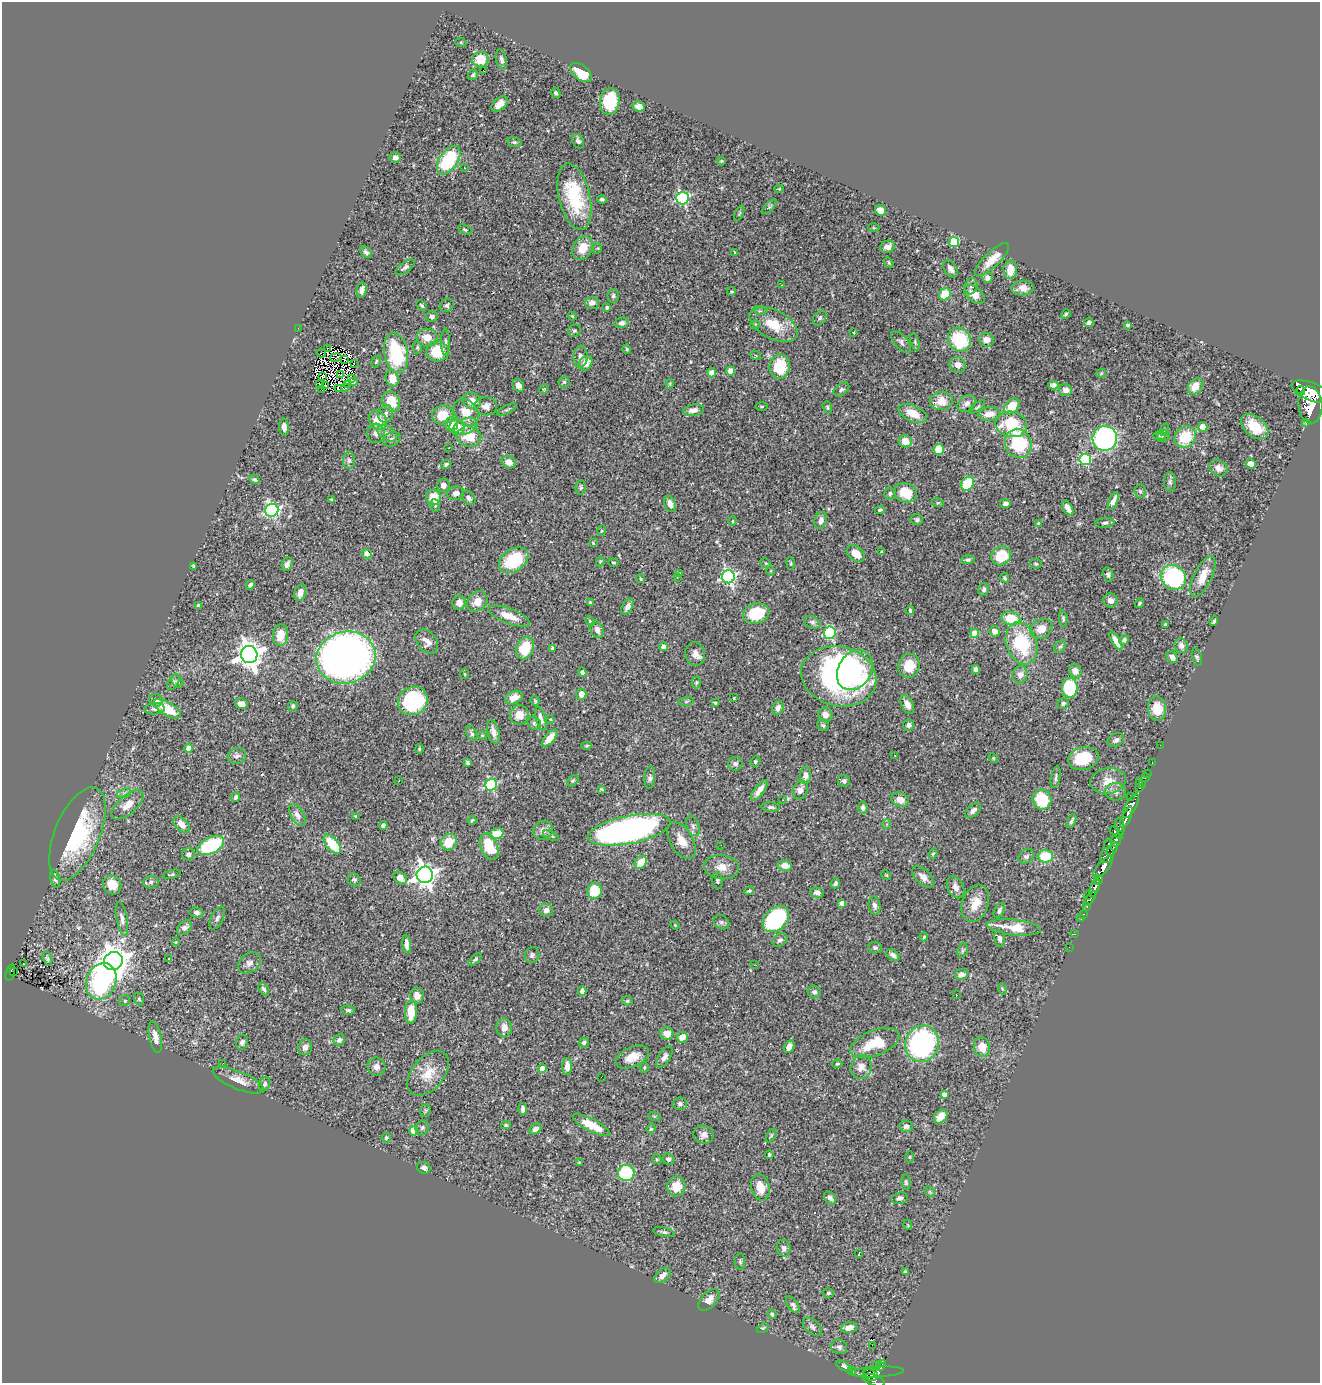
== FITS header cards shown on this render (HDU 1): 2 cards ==
NAXIS1  =                 1318
NAXIS2  =                 1381

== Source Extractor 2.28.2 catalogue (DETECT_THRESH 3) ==
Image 1318 x 1381 px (HDU 1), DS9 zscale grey, 1 PNG px = 1 image px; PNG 1322 x 1385 px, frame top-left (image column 1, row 1381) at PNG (2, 2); each listed source drawn as its Kron ellipse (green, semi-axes under 4 px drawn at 4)
Background 0.684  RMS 0.026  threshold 0.0786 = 3 sigma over >= 5 px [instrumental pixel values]
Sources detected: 520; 6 with non-positive FLUX_AUTO (blend fragments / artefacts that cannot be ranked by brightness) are neither listed nor drawn; of the other 514, the 500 brightest by FLUX_AUTO listed and drawn (14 fainter detections omitted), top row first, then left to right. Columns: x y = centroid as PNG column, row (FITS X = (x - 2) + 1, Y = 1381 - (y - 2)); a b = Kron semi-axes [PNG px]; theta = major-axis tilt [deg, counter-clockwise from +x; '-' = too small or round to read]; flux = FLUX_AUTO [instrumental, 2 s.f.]
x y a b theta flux
461 43 5 3 - 1.7
480 59 8 7 - 37
501 59 10 5 -76 5.8
483 70 3 2 - 18
581 73 12 7 -38 45
473 75 5 4 - 2.6
556 93 5 4 - 3.4
610 101 13 10 83 75
500 104 9 6 41 13
639 106 6 5 - 9.7
578 141 8 5 -59 6
514 142 7 4 -9 3.1
395 157 5 5 - 8.4
449 160 16 9 56 110
721 161 4 3 - 2
464 168 3 2 - 3.7
779 189 4 4 - 1.7
574 197 34 15 -77 120
682 198 6 6 - 250
602 199 4 3 - 3.6
769 207 9 4 45 3.7
880 210 6 5 - 14
739 213 8 4 67 2.6
874 228 5 3 - 1.4
465 230 7 4 -30 2.5
954 242 5 5 - 110
888 247 7 6 - 8.2
583 248 12 9 59 27
598 248 5 3 - 1.6
366 252 7 4 -41 4.4
735 252 4 3 - 1.7
992 260 22 7 44 25
889 263 6 3 -55 1.8
405 267 11 5 36 5.1
950 269 9 6 -55 8.4
1010 270 9 6 87 24
987 278 5 5 - 8.8
782 285 3 2 - 2
971 286 8 6 72 5.2
1023 288 11 7 2 15
362 290 7 5 77 8.7
731 291 4 3 - 2.5
945 294 6 5 - 47
974 294 12 7 -40 20
613 296 7 6 - 3.9
592 303 7 6 - 8.8
422 305 6 3 -45 2.5
447 305 7 6 - 4.5
607 307 4 4 - 4.8
760 311 6 4 -17 2.9
1066 314 5 3 - 2.6
432 316 6 5 - 4.7
572 316 4 3 - 1.6
820 318 8 6 53 4.2
622 323 7 5 12 6
1089 323 5 4 - 6
755 324 5 4 - 2
774 325 26 14 -27 51
1127 325 3 3 - 3.6
298 328 2 2 - 25
574 331 6 6 - 3.3
854 332 3 2 - 1.9
427 338 10 9 - 21
959 340 12 11 - 100
986 340 7 6 - 14
446 342 14 4 -90 4.4
901 342 13 6 -50 6.1
915 342 9 4 -73 2.8
417 347 6 4 88 2.4
328 348 3 2 - 3.3
627 349 5 4 - 2.2
437 351 11 10 - 67
321 353 5 2 - 3.2
396 353 20 12 -80 110
756 356 5 3 - 1.6
580 357 11 7 85 8.1
336 358 6 3 10 2.4
345 360 2 2 - 2.1
376 361 6 3 64 2
354 363 3 2 - 1.6
586 363 8 6 52 13
958 365 8 7 - 13
780 366 12 10 82 72
730 371 4 4 - 26
712 373 4 4 - 20
1101 373 5 4 - 1.7
340 375 3 2 - 1.8
323 376 3 2 - 1.6
392 378 9 6 -73 23
351 379 4 2 - 3.5
354 382 3 2 - 1.7
564 382 5 5 - 3
347 384 3 2 - 4.6
670 384 4 4 - 1.9
319 385 3 2 - 1.6
326 385 2 2 - 1.8
1054 385 5 4 - 5.9
518 386 7 5 -55 7.5
1195 386 9 6 53 24
346 388 3 2 - 1.5
338 389 4 2 - 2.6
544 389 5 4 - 1.9
322 390 2 2 - 1.7
841 390 9 5 38 4.2
1065 390 6 6 - 7.2
1301 390 4 3 - 320
1311 392 21 9 -21 1800
391 401 10 8 -65 45
472 401 9 8 - 18
941 401 11 9 3 25
967 403 10 7 38 9.9
1310 405 18 12 -85 2700
486 406 11 9 -7 12
762 406 6 3 1 1.7
1012 406 9 6 49 42
827 407 6 4 -71 2.9
977 407 9 3 37 2.8
507 409 11 4 28 3.5
693 410 10 5 11 10
466 412 14 11 -50 27
913 413 15 8 -24 31
386 414 9 7 74 6.9
989 414 10 7 8 20
443 415 11 9 10 40
378 420 10 8 -58 31
1306 422 3 3 - 35
451 424 7 6 - 17
1011 424 16 12 -11 93
465 426 12 7 22 12
1255 426 16 9 -40 42
284 427 8 5 -85 8.5
457 427 8 7 - 26
1203 427 5 4 - 17
1164 430 6 4 71 2.3
376 433 9 8 - 9.8
387 433 11 6 -33 9.1
1160 436 6 4 -1 2.2
1163 436 6 5 - 4.2
469 437 12 10 -10 37
1185 437 11 10 - 50
1105 438 12 12 - 340
392 439 9 6 24 6.8
905 441 6 6 - 21
1018 443 15 13 -66 110
449 447 2 2 - 1.7
938 449 5 5 - 36
1085 459 6 5 - 180
349 460 8 6 -88 4.6
509 462 7 6 - 16
446 464 5 3 - 2.7
1251 464 5 4 - 17
1218 468 10 8 -29 11
254 479 5 4 - 3.4
1170 482 9 6 -90 5
968 484 7 5 57 81
443 485 7 6 - 9.6
581 487 7 5 79 2.9
1140 491 7 5 -84 3.2
456 493 8 6 17 10
906 493 12 9 -21 41
890 494 6 6 - 3.8
433 497 8 7 - 31
468 498 8 6 -48 5.3
332 499 3 2 - 1.7
1113 501 9 4 66 12
938 503 6 4 -17 2
1005 503 5 4 - 6.4
670 504 8 5 -67 12
435 505 6 4 -75 3
1068 508 8 4 -60 9.9
272 510 6 6 - 300
880 510 5 3 - 2.7
917 519 6 5 - 3.9
821 520 9 6 70 8.6
733 521 5 3 - 1.8
1038 523 4 4 - 1.5
1105 523 9 5 6 4.5
601 531 5 3 - 1.6
593 543 3 3 - 1.7
882 552 4 3 - 2.2
367 554 5 4 - 12
856 554 10 7 -39 22
1001 556 10 9 - 48
514 560 16 11 34 86
968 560 7 4 6 3.6
600 561 5 4 - 2.3
613 563 5 3 - 2.1
766 563 5 5 - 2
791 563 6 3 -82 2
287 564 7 5 68 6.1
1036 564 6 5 - 2.3
194 566 4 3 - 2.2
770 571 5 3 - 1.9
679 574 3 3 - 2.7
1108 575 7 5 -75 4.9
1203 576 22 9 63 28
728 577 6 6 - 370
1173 577 13 11 -40 220
677 578 3 3 - 1.8
1005 578 5 4 - 2.9
640 579 4 3 - 1.7
250 585 5 3 - 4.6
984 589 6 5 - 4.9
300 592 8 5 77 12
1110 600 7 7 - 9.9
477 601 11 9 47 20
590 602 4 3 - 1.8
459 603 7 6 - 12
1139 603 5 3 - 2.7
199 606 4 4 - 5.2
628 607 8 5 62 8.2
910 610 4 3 - 2.4
756 613 13 10 14 67
509 616 22 7 -21 26
1011 618 9 6 -12 53
1063 618 8 4 -85 3.3
590 621 5 4 - 2
1214 621 5 3 - 2.5
812 622 8 6 -24 4.6
1165 624 4 3 - 2.1
1041 629 12 9 30 23
597 630 8 6 -70 7.9
994 631 5 5 - 11
830 633 6 6 - 180
974 633 4 4 - 46
280 635 11 7 85 28
1124 640 5 4 - 4.8
427 641 13 9 -52 14
1116 641 10 4 -61 12
1022 643 21 15 -72 110
1181 646 7 6 - 7.5
664 647 4 4 - 14
1060 647 7 5 52 3.2
525 648 12 8 66 51
553 648 3 3 - 3.3
695 654 12 10 -81 12
249 655 8 8 - 2000
346 657 30 26 16 1200
1172 657 6 5 - 7
1197 657 9 4 -74 3.2
909 666 12 11 - 36
976 669 5 4 - 6.2
855 670 21 16 58 78
1075 671 7 6 - 15
582 672 4 4 - 3.7
465 674 5 3 - 1.6
1020 675 9 7 71 11
839 676 38 29 -14 460
177 681 7 5 -47 3.5
173 682 9 5 57 3.6
696 682 6 4 88 2.7
1070 688 10 8 90 130
581 694 5 5 - 15
514 698 9 6 27 17
734 698 3 3 - 1.9
156 700 7 6 - 8
413 701 15 14 - 130
535 701 5 4 - 2.2
686 701 8 4 8 2.7
715 703 3 3 - 2
241 704 6 5 - 9.6
907 704 10 6 -63 13
1063 704 6 5 - 4.2
293 706 5 5 - 3.7
778 708 7 5 73 7.9
155 709 10 6 4 6.4
167 709 15 6 -30 50
1157 709 12 9 -84 33
519 715 9 9 - 18
825 715 7 6 - 12
541 719 12 5 -74 9.8
550 719 4 3 - 2.5
534 723 7 6 - 4
823 725 6 5 - 3.6
909 725 5 5 - 6.6
493 732 12 5 -76 13
472 733 8 5 -66 3.6
482 735 5 3 - 1.6
550 738 10 4 50 20
1116 740 9 6 31 6.3
1160 745 2 2 - 5.1
587 746 5 4 - 2.2
189 748 4 4 - 26
419 749 4 4 - 1.8
895 755 2 2 - 2.4
237 756 9 8 - 7.4
993 758 5 4 - 1.6
1083 759 15 11 16 64
755 761 5 4 - 3.3
1152 762 3 2 - 9.6
468 763 4 3 - 2.9
735 764 7 7 - 5.9
1147 773 2 2 - 6.1
805 775 8 5 88 9.8
650 777 11 5 85 7
1056 777 11 4 79 4.8
1145 778 3 2 - 3.1
399 781 3 2 - 1.7
573 781 6 4 47 2.6
844 781 6 6 - 5
1108 781 18 12 11 25
1139 781 3 2 - 26
491 785 6 5 - 210
1142 785 4 3 - 14
1139 788 3 3 - 15
601 789 4 2 - 1.5
759 790 12 5 53 12
800 790 10 7 67 12
1116 792 10 8 -2 10
124 793 7 4 19 4.1
236 797 5 3 - 3.7
1131 797 2 2 - 7.5
783 800 4 4 - 1.9
900 800 9 7 -21 15
1042 800 10 9 - 74
128 805 19 9 41 20
1131 806 13 5 62 640
771 807 9 4 -4 4.4
863 807 6 5 - 4.1
973 810 9 5 40 7.5
297 815 12 6 -59 11
356 816 3 2 - 1.6
1126 817 11 4 66 510
472 820 4 3 - 2.6
1071 821 7 3 66 3.4
181 824 10 6 -45 14
887 824 5 3 - 1.6
383 825 4 4 - 4.8
693 826 10 6 -69 6.6
1120 827 8 4 -78 190
543 830 10 9 - 12
629 830 42 14 11 700
1116 832 8 4 -38 200
77 834 49 22 68 190
496 834 7 5 16 32
551 836 8 4 -22 3.5
681 840 20 11 -60 26
1116 840 6 5 - 320
449 842 8 7 - 36
332 844 11 6 -50 62
1108 844 6 3 71 75
211 845 14 8 28 140
721 845 2 2 - 1.9
489 846 14 8 -69 50
1112 849 7 3 58 150
188 854 6 6 - 5.4
933 854 5 4 - 2.4
1107 855 8 6 61 410
1026 856 8 6 36 4.8
1045 856 7 6 - 52
641 862 7 5 48 34
785 866 7 5 -8 13
721 867 17 12 -6 21
1103 867 13 5 50 770
172 874 9 3 15 2.5
425 875 8 8 - 1200
886 875 5 4 - 1.6
923 877 13 7 -45 12
400 878 7 5 -44 9.3
55 879 9 5 -76 4.5
354 880 7 6 - 4.1
1098 880 5 4 - 150
717 881 8 5 -81 3.3
151 882 7 6 - 4.9
835 883 5 4 - 3.9
112 885 10 9 - 25
956 887 12 8 -63 10
1094 888 9 4 70 500
595 891 8 7 - 54
749 891 5 3 - 2.9
817 893 7 5 -13 6.8
1087 896 2 2 - 14
1090 899 8 3 53 100
842 903 4 4 - 7.4
975 903 19 13 70 28
874 905 9 6 -78 7.2
1087 906 3 3 - 59
546 910 7 6 - 11
999 910 8 5 65 4.5
196 912 7 5 -7 5.7
1083 915 4 4 - 30
217 918 12 6 64 5.4
122 919 17 5 -79 9.4
776 919 15 10 43 240
1081 919 2 2 - 4.3
721 922 8 6 -32 4.3
675 925 4 3 - 1.4
1014 927 27 7 -6 38
185 928 9 6 41 8.2
1074 934 3 2 - 5.7
924 937 4 3 - 1.8
1000 939 8 5 -77 5.3
780 940 8 6 36 5.1
176 942 4 3 - 1.9
407 944 9 4 -81 12
1069 947 2 2 - 8.4
875 948 7 6 - 3.9
963 950 7 5 72 2.9
532 955 8 7 - 4.8
893 955 7 5 -38 7.4
169 958 4 3 - 1.4
47 959 7 4 -73 3.3
475 959 8 4 44 3.4
113 961 10 9 - 2500
249 963 12 9 36 8.8
23 964 3 2 - 2.8
754 965 2 2 - 1.4
10 972 9 3 74 65
13 972 4 2 - 18
961 974 6 5 - 11
101 981 18 14 69 320
264 989 7 4 -57 4.4
1002 989 6 3 -70 1.6
582 991 5 4 - 4.9
814 992 7 6 - 5.3
417 995 8 7 - 12
956 995 3 2 - 5.4
139 999 7 5 -73 2.8
125 1001 6 5 - 3.2
627 1001 5 4 - 2.4
348 1010 7 4 -8 3.4
411 1012 12 6 89 43
504 1027 9 7 -85 14
667 1033 6 6 - 17
155 1037 16 6 -79 13
682 1037 5 5 - 22
339 1040 6 5 - 6.2
242 1042 7 6 - 5.2
584 1043 5 4 - 4.4
875 1043 26 12 21 61
922 1044 18 16 68 350
305 1047 8 7 - 7.7
789 1047 7 5 62 13
982 1047 10 8 -73 26
632 1057 18 10 24 24
664 1057 12 6 57 8.7
223 1063 3 2 - 1.6
837 1064 5 3 - 2.2
376 1067 9 8 - 9.5
567 1067 8 5 89 13
861 1067 12 10 73 15
644 1068 5 4 - 2.2
542 1069 4 4 - 26
428 1073 26 16 50 38
601 1077 2 2 - 1.8
238 1080 27 9 -22 20
265 1084 7 5 66 4
944 1094 4 4 - 9.8
680 1104 7 6 - 4.3
523 1109 6 3 -87 5.6
426 1110 7 5 72 2.5
654 1116 6 4 -19 2.2
941 1117 8 5 48 20
506 1125 5 4 - 2.1
591 1125 21 6 -27 43
906 1126 6 5 - 6.4
422 1128 7 6 - 3.8
535 1129 6 5 - 6.6
651 1129 5 4 - 1.9
414 1131 4 4 - 33
704 1135 10 9 - 8.6
771 1135 8 4 57 2.8
386 1138 5 4 - 3.3
769 1155 4 4 - 2.8
910 1157 5 3 - 1.5
657 1159 5 4 - 2
668 1159 6 5 - 6
579 1163 4 3 - 1.7
424 1168 7 6 - 5.2
626 1173 8 8 - 110
906 1182 7 4 -83 3.2
676 1186 10 9 - 32
760 1188 13 9 -76 27
930 1192 6 4 -45 3
830 1198 7 5 -54 6.2
900 1198 8 5 16 4.9
908 1225 5 3 - 1.5
664 1232 11 4 -12 4.1
784 1248 8 7 - 6.8
859 1254 3 2 - 1.6
740 1261 8 5 -90 3.5
905 1272 4 3 - 2.5
662 1275 9 6 42 9
828 1293 5 4 - 2.6
709 1300 13 7 47 16
793 1304 9 5 -53 5.5
772 1314 5 4 - 3.1
812 1327 11 7 -41 6.2
763 1328 6 4 24 2.3
849 1328 8 5 14 14
872 1345 2 2 - 2000
839 1347 8 7 - 5.4
883 1363 3 3 - 22
844 1366 8 4 -26 4.6
876 1366 3 2 - 2.8
881 1367 4 3 - 41
851 1371 3 2 - 4.1
877 1372 27 5 3 190
871 1375 8 5 -18 350
874 1380 11 5 -20 250
At the frame edge (FLAGS 8, measured only in part): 1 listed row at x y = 1311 392
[14 fainter detections neither listed nor drawn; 6 non-positive-flux detections neither listed nor drawn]